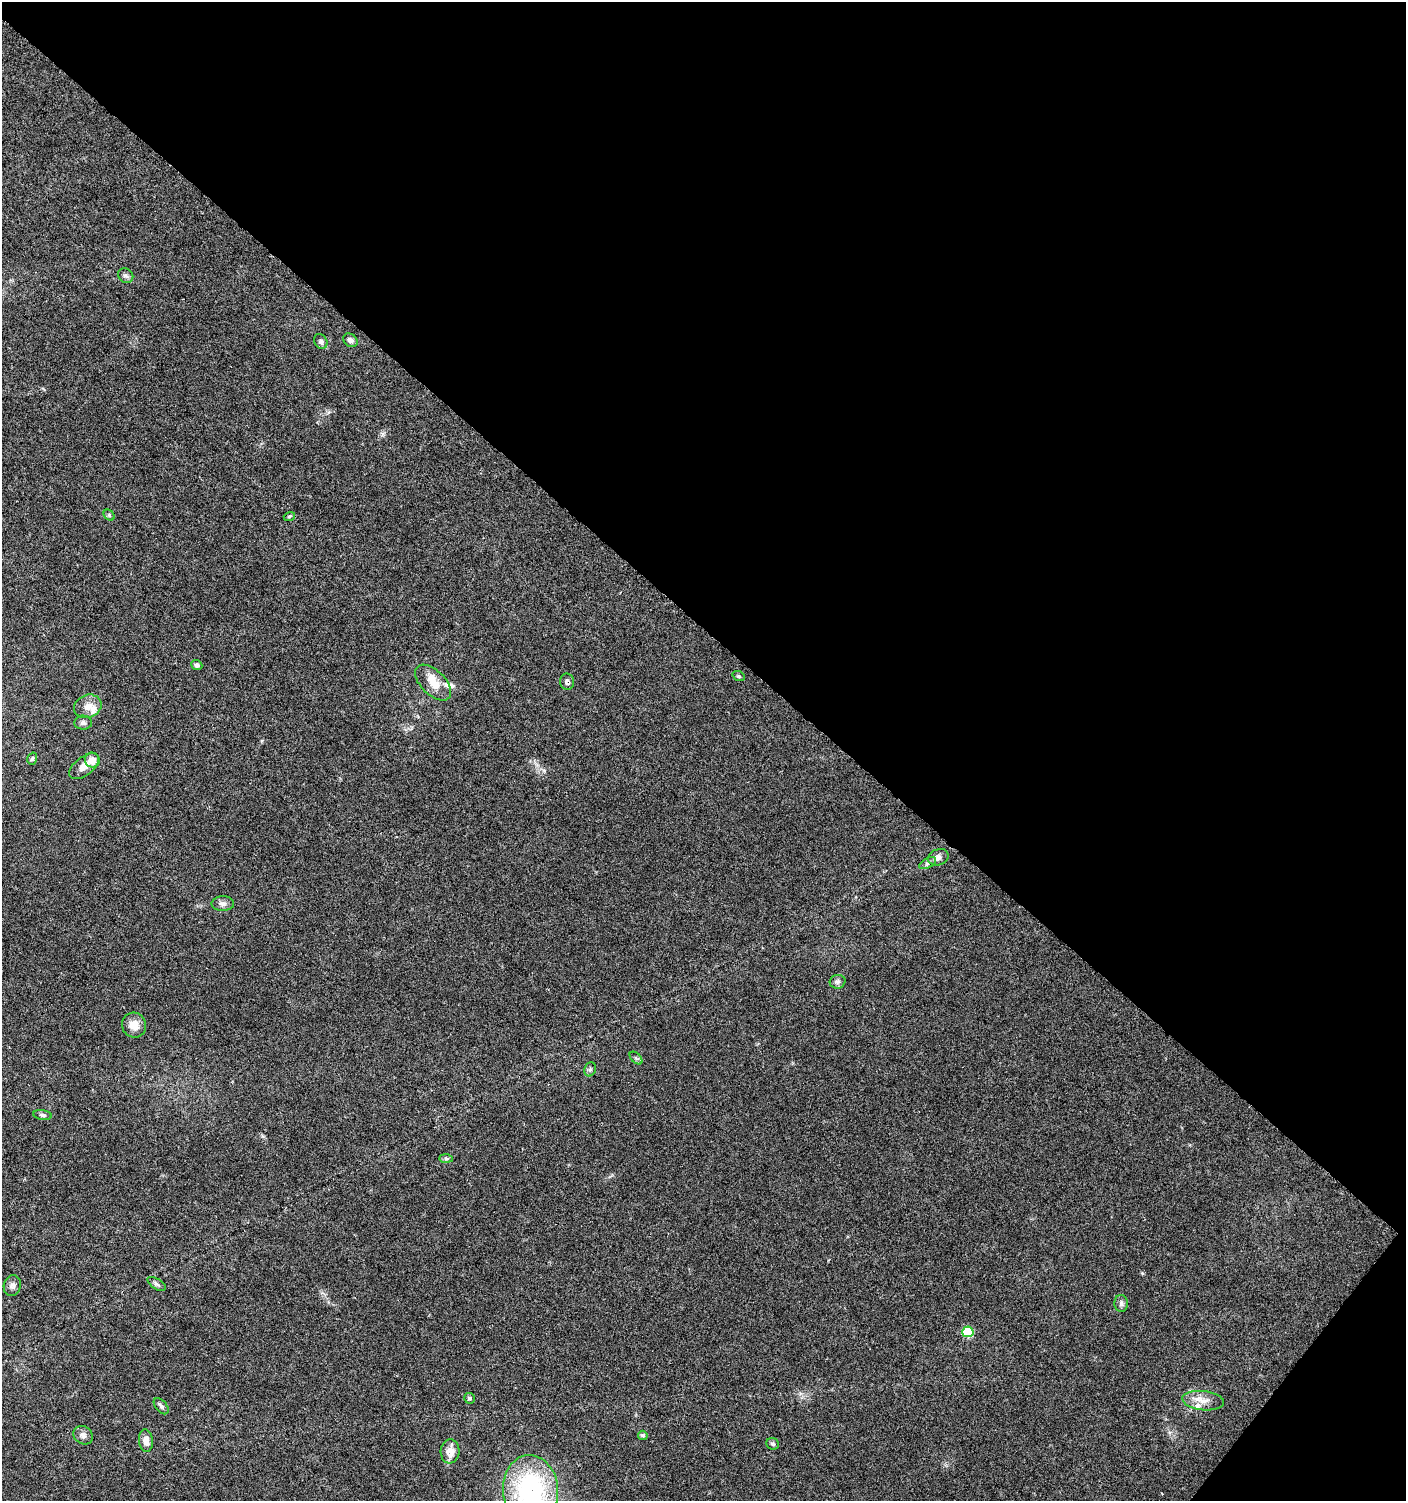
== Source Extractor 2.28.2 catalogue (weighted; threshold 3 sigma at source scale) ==
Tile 8 of 4 x 4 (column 4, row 2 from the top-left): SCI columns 4452-5855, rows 2999-4497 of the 6029 x 6005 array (HDU 1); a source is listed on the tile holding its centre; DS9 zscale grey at full resolution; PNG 1408 x 1503 px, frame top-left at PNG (2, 2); each listed source drawn as its Kron ellipse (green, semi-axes under 4 px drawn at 4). Shown black and unused: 43% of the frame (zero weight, under 5 of 9 exposures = <1% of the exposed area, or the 3 px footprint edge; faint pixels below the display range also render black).
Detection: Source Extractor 2.28.2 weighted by HDU 2 'WHT'; one run over the whole footprint, this tile lists its part. Background 0.0353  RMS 0.0025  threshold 0.0101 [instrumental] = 3 sigma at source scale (4.09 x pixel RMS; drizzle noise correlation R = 1.36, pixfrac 0.8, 0.0396/0.0396 arcsec/px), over >= 5 px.
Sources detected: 40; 1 inside a brighter object's white glare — neither listed nor drawn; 3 inside a brighter listed object's ellipse — not listed separately; the other 36 listed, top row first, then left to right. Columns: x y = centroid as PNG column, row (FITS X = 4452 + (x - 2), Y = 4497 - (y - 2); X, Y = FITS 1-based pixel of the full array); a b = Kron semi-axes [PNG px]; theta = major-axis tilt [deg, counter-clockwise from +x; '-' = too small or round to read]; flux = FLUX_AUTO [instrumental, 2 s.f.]
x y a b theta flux
126 276 8 7 - 0.69
350 340 8 6 -41 0.98
321 341 8 6 -58 0.61
109 515 6 4 -45 0.37
289 516 6 3 20 0.3
197 665 6 5 - 0.64
739 676 6 4 -20 0.33
567 682 8 7 - 0.82
433 683 22 12 -45 3.6
88 706 14 11 22 2.2
83 723 9 7 -3 0.72
32 759 6 4 74 0.37
92 760 7 7 - 2.4
84 766 17 9 38 2.2
938 857 10 8 22 1.2
928 863 9 5 27 0.61
223 904 11 7 -1 0.91
838 982 8 7 - 0.64
134 1025 12 12 - 2.4
636 1058 7 4 -45 0.46
590 1069 7 5 69 0.51
42 1115 9 5 -9 0.6
446 1159 7 4 -1 0.41
157 1284 10 5 -32 0.62
12 1285 10 8 78 0.92
1121 1303 8 7 - 0.65
968 1332 6 5 - 12
469 1398 5 5 - 0.39
1203 1401 21 9 -6 2.6
161 1406 9 5 -49 0.58
83 1435 10 8 -37 0.97
643 1435 5 4 - 0.53
146 1441 11 7 -84 2
773 1444 6 5 - 0.43
450 1451 12 9 85 2.6
530 1490 35 27 -85 34
Isophote crosses this tile's border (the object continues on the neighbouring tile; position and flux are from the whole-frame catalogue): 1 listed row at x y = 530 1490